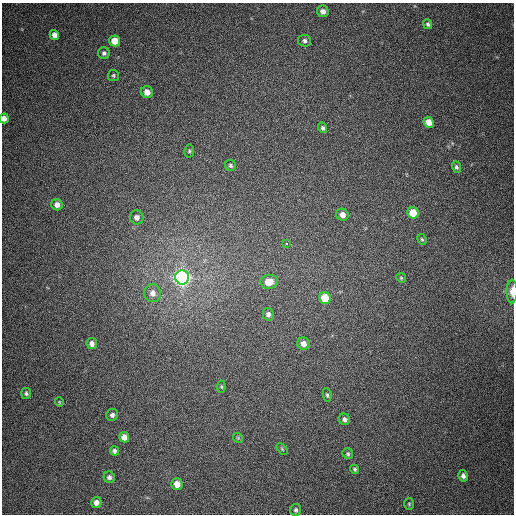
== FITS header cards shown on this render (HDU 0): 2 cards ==
NAXIS1  =                  512
NAXIS2  =                  512

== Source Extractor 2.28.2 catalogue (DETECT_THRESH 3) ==
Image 512 x 512 px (HDU 0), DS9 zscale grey, 1 PNG px = 1 image px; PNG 516 x 516 px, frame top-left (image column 1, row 512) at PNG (2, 3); each listed source drawn as its Kron ellipse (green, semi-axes under 4 px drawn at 4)
Background 386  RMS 9.6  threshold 28.7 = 3 sigma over >= 5 px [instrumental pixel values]
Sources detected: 47; all 47 listed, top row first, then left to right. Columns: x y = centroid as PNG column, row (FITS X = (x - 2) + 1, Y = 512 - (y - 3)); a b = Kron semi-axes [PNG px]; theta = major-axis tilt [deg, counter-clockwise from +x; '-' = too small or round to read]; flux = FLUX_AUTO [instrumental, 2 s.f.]
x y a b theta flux
323 11 6 5 - 3400
428 24 5 4 - 1100
54 35 5 4 - 3300
115 41 5 5 - 9800
305 41 6 5 - 1700
104 53 6 5 - 1600
113 75 5 5 - 1000
147 92 6 6 - 5200
4 118 5 4 - 4100
429 122 6 5 - 6800
323 128 5 4 - 1500
189 151 6 5 - 1000
230 165 6 5 - 1300
456 167 6 4 -70 1300
57 205 6 5 - 3500
413 213 6 5 - 15000
342 215 6 6 - 4900
137 217 7 6 - 3100
422 239 5 4 - 920
287 243 3 3 - 3200
182 277 7 7 - 390000
401 278 5 4 - 820
269 282 8 7 - 8900
512 291 12 5 90 5300
153 293 9 8 - 4000
325 298 6 5 - 16000
268 314 6 5 - 2400
92 344 5 5 - 3500
303 344 6 6 - 4300
221 387 6 4 85 850
26 393 5 5 - 1300
327 395 7 4 -82 1200
59 402 4 4 - 640
112 415 6 5 - 2000
344 419 6 5 - 2100
124 437 5 5 - 5000
238 438 5 4 - 800
282 449 7 4 -46 800
114 451 5 4 - 1800
348 454 6 5 - 1200
355 469 4 4 - 1100
463 476 6 4 -77 2200
109 477 6 5 - 2000
177 484 6 5 - 6800
96 502 5 5 - 3400
409 504 6 5 - 970
296 510 6 5 - 1500
At the frame edge (FLAGS 8, measured only in part): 2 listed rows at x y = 4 118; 512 291